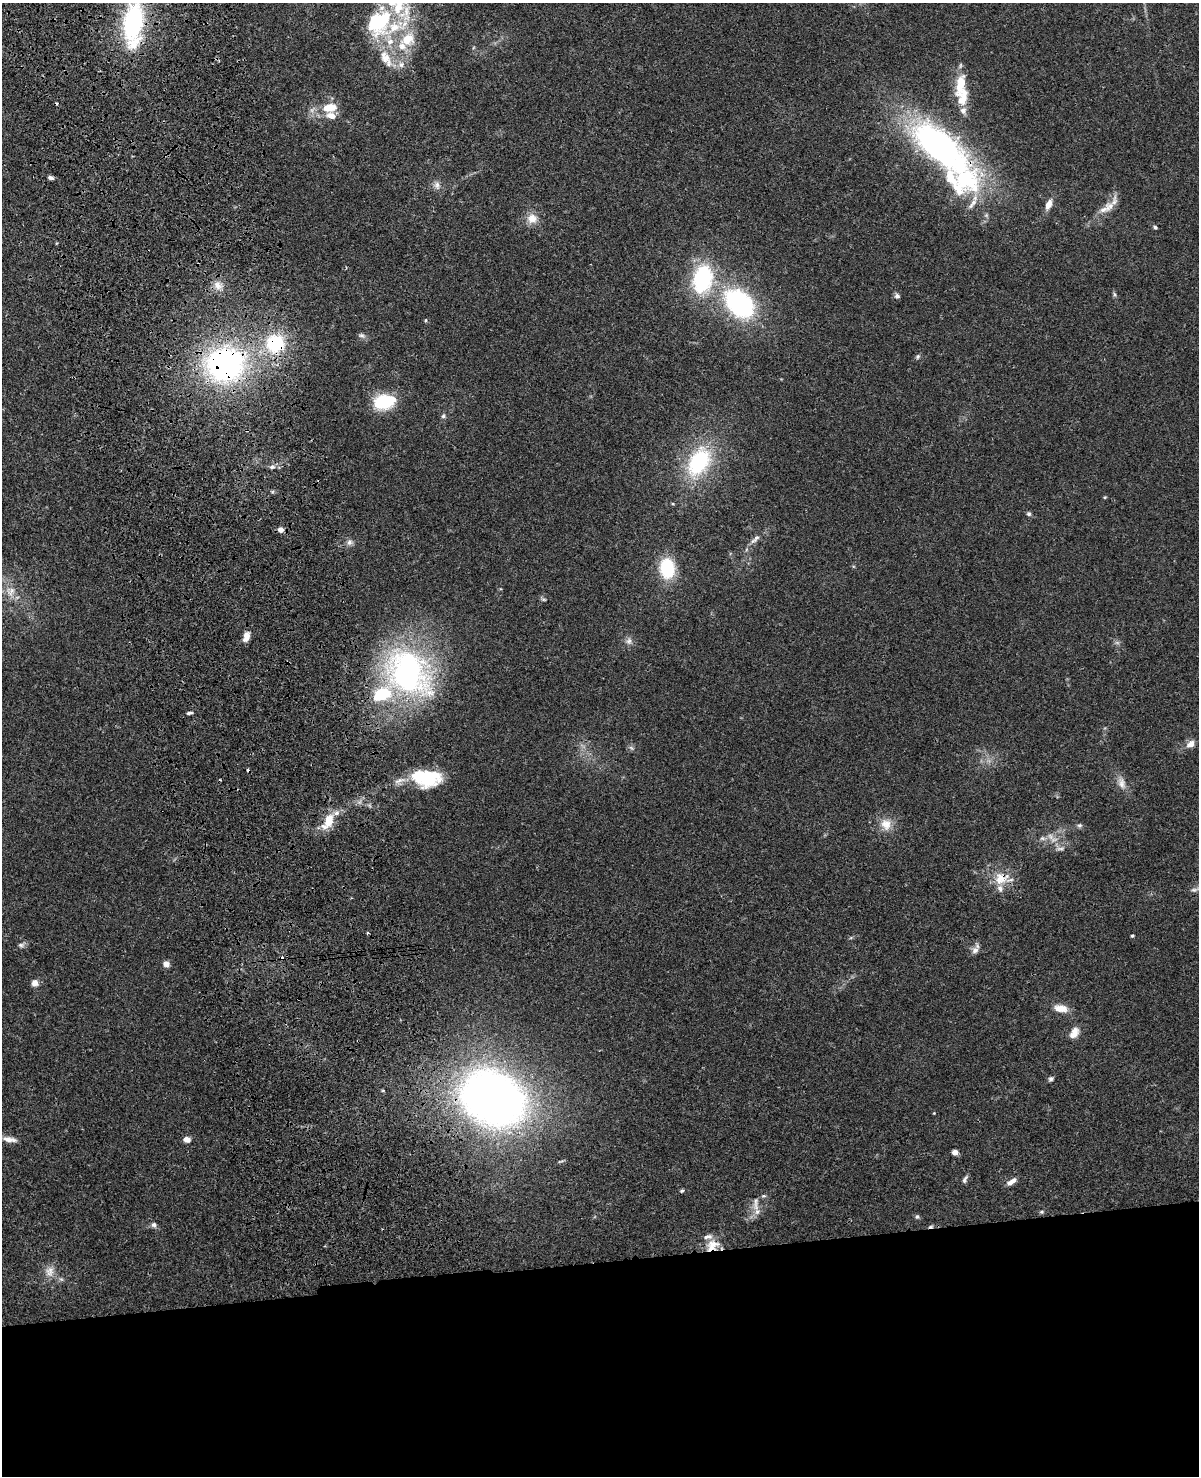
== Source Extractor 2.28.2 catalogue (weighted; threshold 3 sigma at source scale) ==
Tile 11 of 4 x 3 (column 3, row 3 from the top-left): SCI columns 2511-3707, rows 276-1749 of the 5020 x 4865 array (HDU 1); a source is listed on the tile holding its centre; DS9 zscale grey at full resolution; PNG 1201 x 1478 px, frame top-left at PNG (2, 3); no overlay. Shown black and unused: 15% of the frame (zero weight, under 3 of 4 exposures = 6% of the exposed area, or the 3 px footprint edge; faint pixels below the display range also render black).
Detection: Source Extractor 2.28.2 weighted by HDU 2 'WHT'; one run over the whole footprint, this tile lists its part. Background 0.0273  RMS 0.0023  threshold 0.0104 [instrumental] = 3 sigma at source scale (4.5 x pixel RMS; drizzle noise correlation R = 1.50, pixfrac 1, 0.05/0.05 arcsec/px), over >= 5 px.
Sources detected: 99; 3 too faint to see at this stretch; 2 inside a brighter object's white glare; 5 cosmic-ray / hot-pixel residue — not listed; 17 inside a brighter listed object's ellipse — not listed separately; the other 72 listed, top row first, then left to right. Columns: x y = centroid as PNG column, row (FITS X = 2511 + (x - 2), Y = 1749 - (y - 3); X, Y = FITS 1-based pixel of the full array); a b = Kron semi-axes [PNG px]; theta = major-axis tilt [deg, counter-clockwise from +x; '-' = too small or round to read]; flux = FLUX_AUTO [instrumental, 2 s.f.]
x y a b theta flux
379 22 35 27 52 19
133 23 42 18 85 33
407 39 22 17 34 6.9
386 58 30 13 -62 5.2
961 84 32 12 76 5.9
330 107 21 12 6 4.5
963 111 10 9 - 1.3
941 143 80 38 -31 59
51 178 6 4 -17 0.59
437 185 12 7 -81 1.1
1048 204 10 6 67 2.1
1110 206 18 13 31 2.8
532 218 14 13 - 2.7
1155 227 5 4 - 0.41
702 279 33 21 80 21
218 285 13 10 -48 2.2
1114 294 7 3 -71 0.41
897 296 7 7 - 0.66
739 303 31 21 -44 37
426 320 5 3 - 0.21
362 335 10 6 -23 0.68
275 343 23 23 - 14
918 357 7 6 - 0.45
225 364 43 38 9 56
384 402 20 15 7 11
443 416 6 6 - 0.48
699 462 37 23 60 21
272 467 8 6 1 0.82
1105 497 5 3 - 0.22
1029 514 6 5 - 0.49
280 530 4 4 - 2.4
755 539 19 6 43 1.4
350 542 9 8 - 0.9
667 568 21 15 -84 11
11 591 15 13 86 2.8
544 599 6 4 -1 0.33
246 636 10 6 70 2.1
629 641 11 8 70 1.1
408 672 56 41 -48 62
189 713 7 3 8 0.53
1190 744 11 8 43 1.6
631 748 8 4 -37 0.45
428 777 32 21 7 13
1122 783 18 10 -72 2.1
329 820 18 11 74 4.5
886 824 17 15 -67 3.2
1079 825 6 6 - 0.5
1042 838 6 5 - 0.48
1001 878 22 17 25 4.8
1132 936 4 3 - 0.3
21 945 10 6 7 0.68
975 950 11 9 57 1.2
166 964 7 6 - 1.4
35 983 8 7 - 1.3
1061 1008 17 9 -10 2.8
1074 1033 16 10 59 2.1
1051 1079 7 5 54 0.52
493 1098 54 42 -29 190
934 1113 3 3 - 0.15
9 1139 18 7 -10 1.7
187 1140 7 6 - 1.7
955 1152 4 4 - 2.6
965 1179 11 5 65 0.63
1011 1182 13 6 34 1.5
682 1191 6 4 22 0.34
764 1196 6 5 - 0.44
756 1204 23 8 89 2.2
1041 1212 6 5 - 0.37
917 1217 6 5 - 0.45
154 1225 8 7 - 0.77
712 1245 19 14 31 3.8
49 1271 16 13 82 2.4
Overlapping masked pixels (flux is a lower limit): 8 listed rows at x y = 133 23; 941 143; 275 343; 225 364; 329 820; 1001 878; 493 1098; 712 1245
Isophote crosses this tile's border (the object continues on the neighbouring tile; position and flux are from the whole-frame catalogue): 1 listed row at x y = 133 23